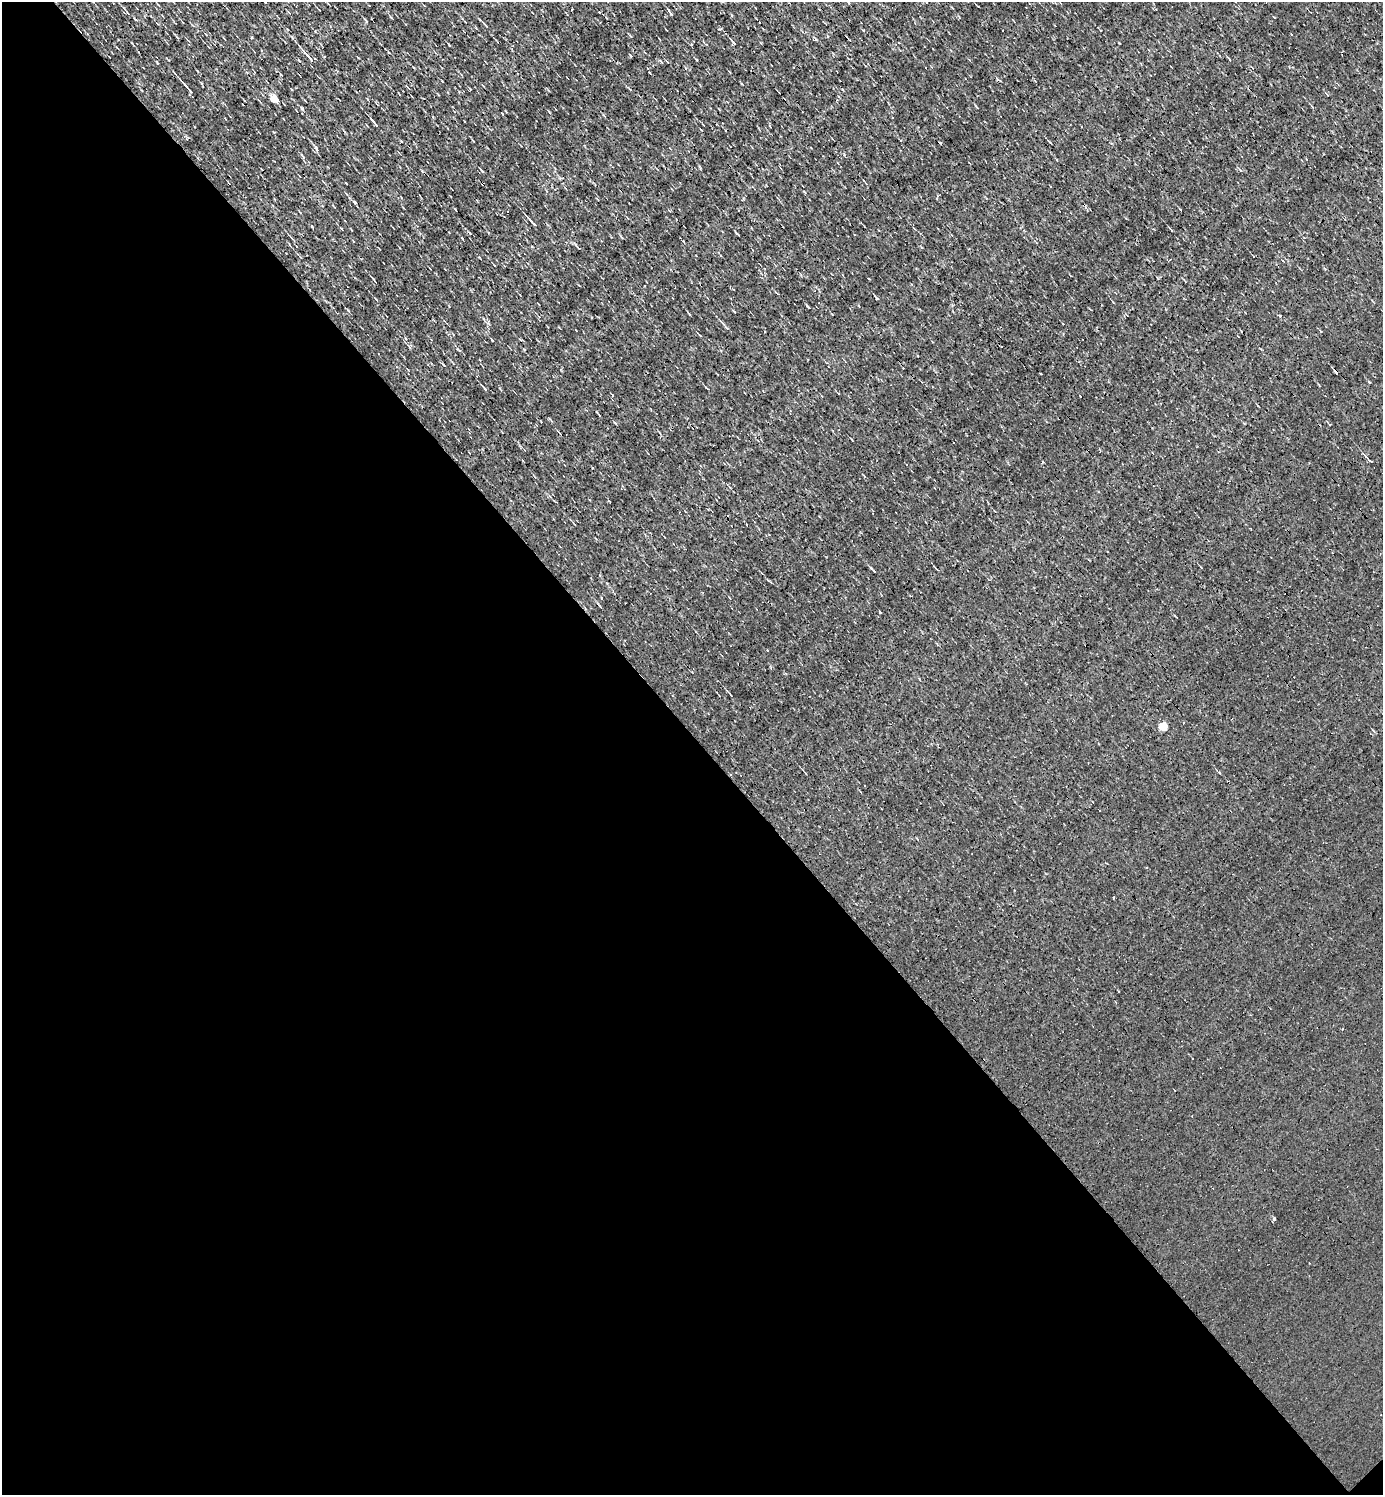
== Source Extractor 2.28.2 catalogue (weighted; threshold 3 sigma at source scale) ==
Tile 14 of 4 x 4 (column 2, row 4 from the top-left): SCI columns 1534-2914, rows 1-1493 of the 5973 x 5973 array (HDU 1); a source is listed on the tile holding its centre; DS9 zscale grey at full resolution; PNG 1385 x 1497 px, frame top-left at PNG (2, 2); no overlay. Shown black and unused: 51% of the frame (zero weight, under 3 of 4 exposures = <1% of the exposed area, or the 3 px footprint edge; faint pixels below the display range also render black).
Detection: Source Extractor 2.28.2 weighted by HDU 2 'WHT'; one run over the whole footprint, this tile lists its part. Background 9.75e-05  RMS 0.041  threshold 0.185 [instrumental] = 3 sigma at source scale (4.5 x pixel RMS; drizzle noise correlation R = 1.50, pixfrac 1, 0.05/0.05 arcsec/px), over >= 5 px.
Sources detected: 39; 7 cosmic-ray / hot-pixel residue — not listed; the other 32 listed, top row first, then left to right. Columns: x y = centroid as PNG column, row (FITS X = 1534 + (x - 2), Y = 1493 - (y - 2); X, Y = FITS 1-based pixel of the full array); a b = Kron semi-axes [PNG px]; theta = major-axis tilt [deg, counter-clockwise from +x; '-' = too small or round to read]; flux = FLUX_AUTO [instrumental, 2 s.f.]
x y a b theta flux
671 14 5 3 - 3.5
733 43 5 3 - 6.1
309 57 16 3 -48 22
697 60 4 2 - 2.9
188 88 19 3 -49 19
275 99 6 4 -44 86
376 125 9 3 -47 13
473 141 3 2 - 2.7
316 148 7 4 -67 8.6
303 157 4 3 - 7.1
1240 170 6 3 -52 4
482 171 6 4 -45 4.8
346 183 3 2 - 2.8
355 202 5 3 - 4.7
533 223 11 3 -49 13
342 229 4 2 - 3
462 238 3 2 - 3.5
578 248 6 3 -52 4.2
375 281 8 2 -49 4.3
877 298 5 3 - 4.9
377 300 4 3 - 3.6
808 306 8 2 -45 4.6
485 389 6 3 -46 5.8
599 416 3 2 - 4
1369 460 9 3 -39 6.4
609 501 3 2 - 2.6
880 612 3 2 - 7.6
1163 726 5 5 - 130
1147 867 2 2 - 4.6
1113 898 3 3 - 11
1118 991 3 3 - 32
1274 1219 3 3 - 150
Unlisted compact peaks at least as high as the median listed source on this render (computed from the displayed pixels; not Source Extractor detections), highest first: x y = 1280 316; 719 29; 1119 43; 1369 382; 348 310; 863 30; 844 154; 700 168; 157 63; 816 39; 689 314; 549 112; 768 580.